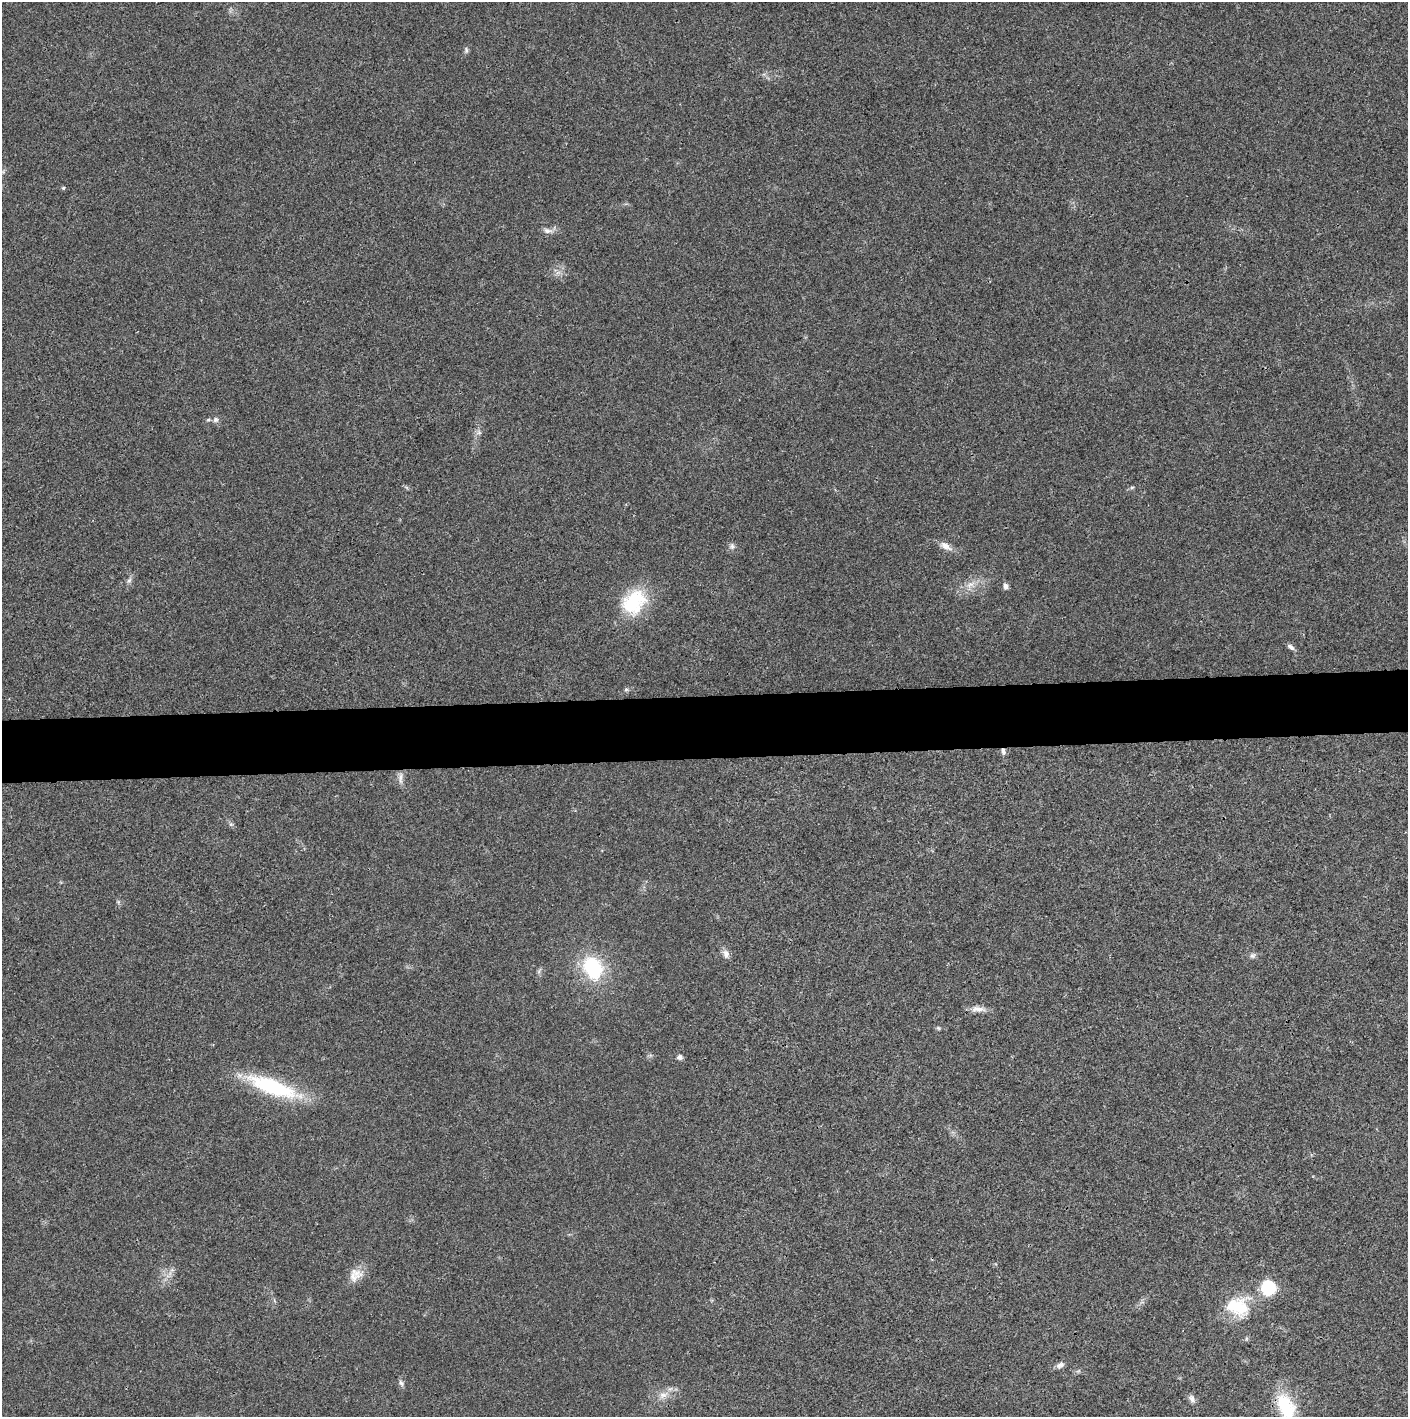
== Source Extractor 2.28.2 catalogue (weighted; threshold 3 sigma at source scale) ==
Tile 5 of 3 x 3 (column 2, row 2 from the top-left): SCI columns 1423-2828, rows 1419-2833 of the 4234 x 4247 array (HDU 1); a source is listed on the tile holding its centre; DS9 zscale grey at full resolution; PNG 1410 x 1419 px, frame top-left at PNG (2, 2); no overlay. Shown black and unused: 4% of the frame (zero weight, under 3 of 4 exposures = <1% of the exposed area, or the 3 px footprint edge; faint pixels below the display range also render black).
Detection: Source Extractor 2.28.2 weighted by HDU 2 'WHT'; one run over the whole footprint, this tile lists its part. Background 0.0193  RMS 0.005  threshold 0.0224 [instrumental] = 3 sigma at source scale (4.5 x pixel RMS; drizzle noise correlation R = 1.50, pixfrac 1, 0.05/0.05 arcsec/px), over >= 5 px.
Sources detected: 33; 1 inside a brighter object's white glare — not listed; the other 32 listed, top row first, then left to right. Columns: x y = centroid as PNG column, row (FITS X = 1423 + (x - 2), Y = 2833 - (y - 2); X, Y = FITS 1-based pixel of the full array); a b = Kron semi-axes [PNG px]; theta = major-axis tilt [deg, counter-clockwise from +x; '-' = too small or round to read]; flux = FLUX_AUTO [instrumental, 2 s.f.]
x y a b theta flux
466 50 9 4 84 1.1
63 188 5 4 - 0.73
547 231 13 7 -9 2.4
215 420 8 7 - 1.5
479 432 6 6 - 1.3
1132 487 6 3 19 0.69
732 546 9 6 -89 1.4
946 546 18 8 -30 3.7
129 580 7 6 - 1.3
970 584 12 7 25 3.5
1006 586 7 5 -74 1.9
634 602 34 26 46 27
1290 647 10 5 -40 1.8
626 689 6 5 - 0.79
1003 751 10 5 -82 1.5
400 778 16 5 -88 2.4
231 824 6 4 43 0.81
726 954 12 8 -66 2.5
1253 955 8 7 - 1.3
593 968 20 15 -66 38
978 1009 21 7 -3 3.6
938 1028 6 4 -22 0.76
680 1057 7 6 - 1.5
272 1087 62 18 -20 41
356 1273 20 13 -20 5.9
1268 1288 8 8 - 34
1239 1307 31 23 -61 19
1060 1365 11 7 22 1.9
401 1383 9 6 -69 1.5
663 1395 13 8 10 3.7
1192 1399 10 7 -71 2
1286 1406 32 18 -65 25
Overlapping masked pixels (flux is a lower limit): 1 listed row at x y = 1003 751
Isophote crosses this tile's border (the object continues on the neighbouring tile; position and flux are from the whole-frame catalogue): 1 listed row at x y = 1286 1406